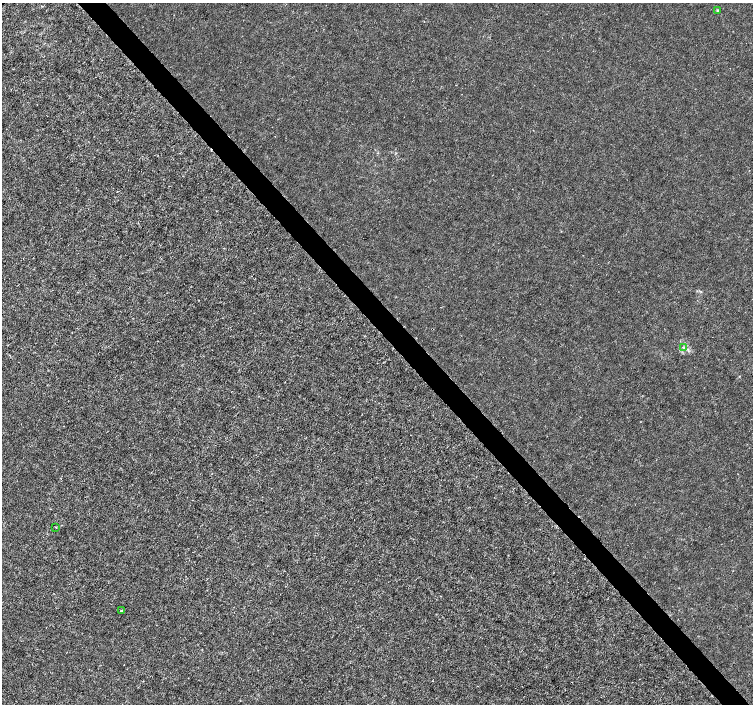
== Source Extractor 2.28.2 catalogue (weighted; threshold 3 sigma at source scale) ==
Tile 6 of 4 x 4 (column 2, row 2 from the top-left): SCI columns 1507-3007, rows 3020-4423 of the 6011 x 5972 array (HDU 1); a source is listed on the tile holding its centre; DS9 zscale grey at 2 x 2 block average (1 PNG px = mean of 2 x 2 image px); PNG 755 x 706 px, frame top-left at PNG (2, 3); each listed source drawn as its Kron ellipse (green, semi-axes under 4 px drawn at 4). Shown black and unused: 4% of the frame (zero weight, under 3 of 4 exposures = <1% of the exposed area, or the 3 px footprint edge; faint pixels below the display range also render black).
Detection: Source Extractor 2.28.2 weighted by HDU 2 'WHT'; one run over the whole footprint, this tile lists its part. Background -4.75e-05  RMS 0.0012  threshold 0.00545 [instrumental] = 3 sigma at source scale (4.5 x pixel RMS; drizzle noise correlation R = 1.50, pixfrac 1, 0.0396/0.0396 arcsec/px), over >= 5 px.
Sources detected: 4; all 4 listed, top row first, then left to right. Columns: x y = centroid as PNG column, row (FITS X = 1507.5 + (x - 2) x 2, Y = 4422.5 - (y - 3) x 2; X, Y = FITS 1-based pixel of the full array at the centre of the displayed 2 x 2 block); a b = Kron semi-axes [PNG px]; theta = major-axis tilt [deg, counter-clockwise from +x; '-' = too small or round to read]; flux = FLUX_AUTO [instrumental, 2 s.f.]
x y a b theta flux
717 11 4 3 - 0.28
683 347 3 3 - 0.45
56 527 2 2 - 0.32
121 611 3 3 - 0.29